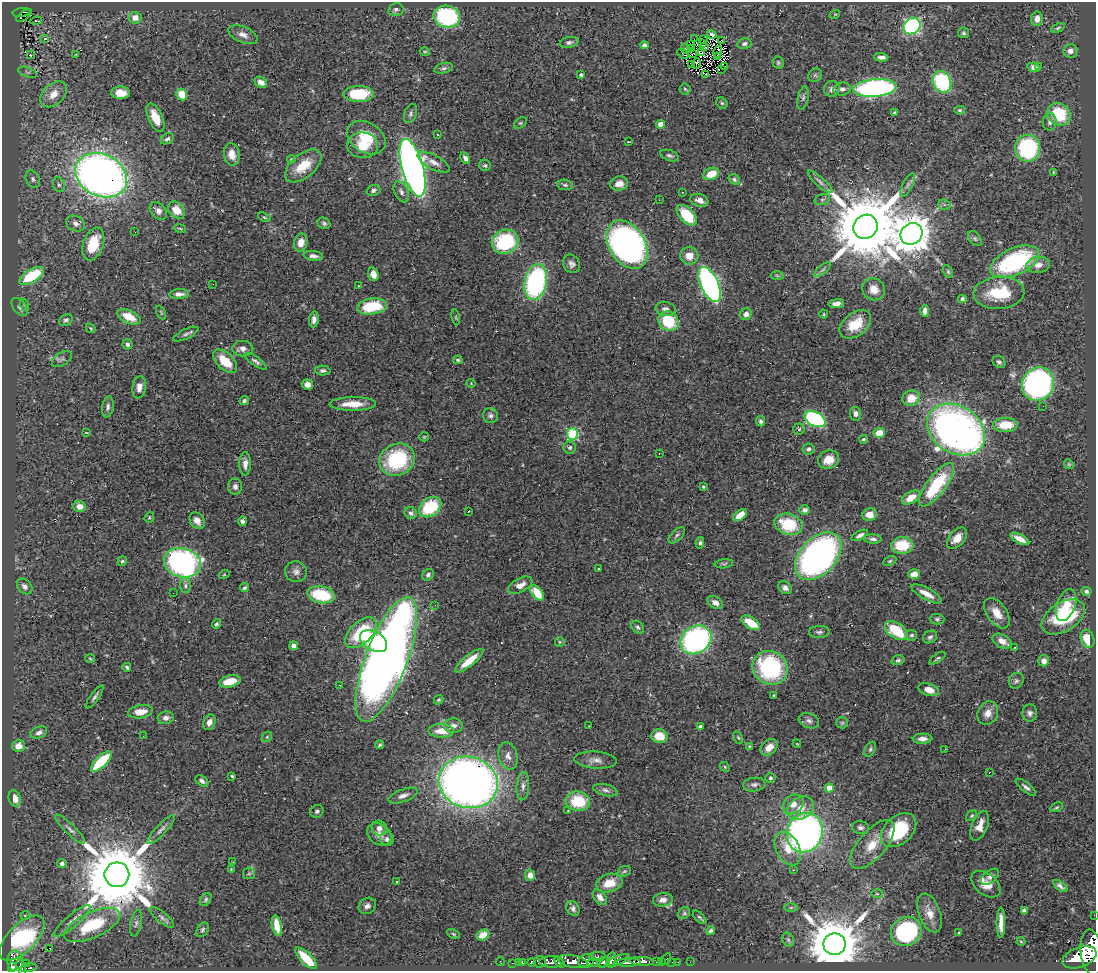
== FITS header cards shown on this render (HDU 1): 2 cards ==
NAXIS1  =                 1094
NAXIS2  =                  969

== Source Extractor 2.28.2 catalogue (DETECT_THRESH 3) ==
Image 1094 x 969 px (HDU 1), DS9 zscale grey, 1 PNG px = 1 image px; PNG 1098 x 973 px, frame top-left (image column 1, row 969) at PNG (2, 2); each listed source drawn as its Kron ellipse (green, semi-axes under 4 px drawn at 4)
Background 0.6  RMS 0.032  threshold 0.0969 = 3 sigma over >= 5 px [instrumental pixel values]
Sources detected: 398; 4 with non-positive FLUX_AUTO (blend fragments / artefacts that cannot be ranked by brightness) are neither listed nor drawn; the other 394 listed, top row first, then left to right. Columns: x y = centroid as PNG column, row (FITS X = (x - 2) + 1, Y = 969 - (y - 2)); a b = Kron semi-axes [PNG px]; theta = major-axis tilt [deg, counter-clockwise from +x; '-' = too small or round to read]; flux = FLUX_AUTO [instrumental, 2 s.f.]
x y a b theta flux
396 9 8 6 12 5.5
22 12 9 4 7 91
835 14 5 3 - 1.9
24 15 9 3 37 46
447 17 13 11 -12 220
135 18 6 6 - 16
1037 19 7 6 - 13
36 21 6 2 12 2.6
912 26 9 7 41 360
1058 28 7 4 25 3
964 33 5 5 - 4.2
712 34 5 3 - 9
243 35 15 8 -23 14
44 39 3 3 - 32
694 39 2 2 - 68
704 40 3 2 - 0.21
722 41 2 2 - 4.1
569 42 9 5 13 6.1
702 43 4 2 - 1.7
744 44 7 5 16 5.5
644 45 4 4 - 5.5
690 45 2 2 - 1.7
704 47 4 2 - 2.7
692 48 3 2 - 0.93
685 49 5 2 - 2.9
425 51 5 3 - 2.2
1070 51 7 6 - 11
718 52 6 2 77 1.4
693 53 4 2 - 0.22
702 53 4 2 - 0.32
76 54 3 2 - 1.7
683 54 6 3 -35 3.3
30 55 2 2 - 1.2
718 57 2 2 - 1.7
881 57 7 4 -3 11
696 63 5 2 - 0.93
778 63 6 5 - 3.8
691 64 3 2 - 2
1039 66 3 2 - 21
725 67 2 2 - 1.3
1034 67 6 4 -9 9.2
444 68 9 5 13 5.7
722 69 3 2 - 1.3
28 72 10 4 -21 6.1
705 74 3 2 - 3.3
581 75 3 3 - 5
815 75 7 6 - 4.9
261 82 7 5 -31 13
942 82 11 9 -67 180
875 88 22 9 5 560
685 89 5 5 - 3.9
832 89 8 8 - 10
842 89 9 6 8 8.9
121 93 9 6 -3 27
53 94 15 10 43 32
182 94 6 5 - 35
359 94 15 8 0 88
803 98 11 5 78 6.1
722 103 6 5 - 3.5
960 110 5 4 - 3.2
894 113 4 3 - 3.5
411 114 10 6 68 6.3
1059 114 12 10 -40 100
155 118 15 7 -66 32
1050 122 9 7 86 8.6
520 123 7 5 35 3.3
661 124 4 4 - 25
438 135 4 3 - 1.5
366 138 21 15 -32 57
167 139 7 5 33 5.4
628 142 3 2 - 1.6
363 145 15 13 -4 52
1028 148 13 12 - 220
232 154 11 7 -81 22
669 156 10 5 -19 5.7
465 158 6 4 -60 8.3
291 159 4 3 - 2.5
434 162 18 7 -28 17
485 165 6 5 - 4
303 166 21 12 39 54
413 168 30 10 -74 1800
1053 172 4 2 - 1.5
711 174 8 5 24 40
101 175 27 21 -26 1700
33 179 9 6 -62 6.8
734 179 6 4 -36 4.5
820 182 16 4 -41 8.4
619 184 9 7 10 17
59 185 7 6 - 5.6
565 185 8 5 -9 5
908 185 13 5 62 7.6
373 190 7 5 19 5.9
401 192 11 6 -65 9.5
682 192 2 2 - 1.6
659 200 3 2 - 2.8
699 200 9 6 -18 14
822 200 8 5 17 5
944 205 6 5 - 5.5
176 210 9 7 -46 36
158 211 10 7 -48 12
687 215 12 7 -46 87
264 217 6 4 -20 3
324 223 6 5 - 4.8
76 224 10 7 -26 9.7
865 227 12 11 - 28000
180 228 6 3 -10 2.4
135 232 2 2 - 2.1
912 234 11 10 - 7000
975 238 8 5 -50 5.2
301 242 9 6 77 22
505 242 14 11 28 170
93 244 17 10 71 86
627 245 26 18 -58 1100
313 256 10 5 -7 8.8
689 256 9 8 - 23
1015 262 26 13 24 280
571 264 9 8 - 9.2
1038 265 12 8 5 18
822 270 10 4 40 5.6
948 272 7 4 -64 3.5
373 274 7 5 -70 24
777 275 6 4 -4 3.3
32 276 14 6 31 130
536 282 18 11 79 410
213 284 2 2 - 1.7
710 284 19 9 -66 780
358 286 3 2 - 2.2
874 289 12 10 -37 25
999 293 25 16 5 97
179 294 10 5 3 11
962 299 4 4 - 7.1
836 304 7 4 8 12
25 305 6 4 -70 3.9
372 306 15 8 8 100
20 307 10 6 -53 7.9
666 309 10 7 -10 11
925 311 6 4 90 13
161 312 7 3 -64 2.4
746 314 6 5 - 10
824 314 4 4 - 2.3
129 317 12 6 -25 40
456 317 8 4 -82 3.3
314 319 8 5 82 9.6
66 320 7 5 31 6.6
668 321 10 9 - 91
855 324 18 11 37 54
91 328 5 3 - 2.7
186 334 14 5 25 6.1
127 344 5 5 - 6.3
243 349 10 7 0 12
62 359 11 6 34 6.8
458 360 5 3 - 3.1
225 361 15 8 -44 52
256 361 13 4 -35 6.9
999 362 7 5 -40 5.5
323 370 7 5 -2 6.5
471 383 4 4 - 2.3
307 384 6 5 - 14
1038 384 17 16 - 700
139 387 11 7 81 14
911 398 9 7 16 35
244 401 5 4 - 4.4
353 404 23 7 0 36
1043 406 2 2 - 3.1
108 407 10 5 80 7.2
855 414 7 5 -81 9.3
490 416 8 7 - 7.3
815 419 11 7 -28 310
760 421 5 4 - 5.1
1005 425 12 7 2 51
799 429 6 5 - 3.6
956 429 31 23 -33 1300
86 433 3 2 - 1.4
879 433 5 5 - 33
573 434 6 5 - 200
424 437 5 4 - 2.3
864 439 4 4 - 3.2
570 448 6 6 - 5.8
808 449 6 5 - 5.1
659 454 2 2 - 2.1
397 460 18 15 27 180
828 460 11 9 19 34
245 464 12 6 88 15
1069 464 5 4 - 2.8
936 485 26 9 53 140
235 487 8 7 - 8.6
703 487 3 3 - 2.3
911 498 10 5 31 30
79 506 6 5 - 15
430 507 12 9 36 120
805 510 5 5 - 7.7
468 511 3 2 - 2.1
411 513 6 5 - 7.2
870 514 7 6 - 23
740 515 8 5 37 32
149 517 6 4 69 2.7
197 521 9 6 -53 15
243 521 5 4 - 6.9
788 524 14 10 -18 95
677 535 10 5 45 5.1
860 535 9 4 28 8.3
957 538 12 7 48 28
873 539 9 4 -3 6.5
1020 539 10 4 -28 19
700 543 6 4 78 4.6
902 545 11 8 3 76
818 556 28 18 47 860
122 561 5 4 - 3.9
890 561 7 4 27 3.7
182 563 19 14 -16 550
724 564 9 4 7 3.9
598 568 3 2 - 2.3
296 572 11 10 - 12
914 574 6 5 - 21
224 575 5 3 - 1.9
428 575 6 5 - 5.6
520 585 13 7 27 18
25 586 9 6 -48 9
185 586 7 5 -89 6.1
244 588 4 3 - 3.9
785 588 7 5 -41 10
1086 591 5 4 - 5.3
173 593 2 2 - 2.5
537 593 9 5 -51 47
926 594 17 6 -29 24
321 595 14 8 -12 110
715 603 8 6 -31 12
435 605 3 2 - 2.6
1066 605 17 9 70 33
997 613 17 10 -55 29
1063 617 24 14 32 160
937 619 7 5 -1 5.2
751 623 10 5 -33 51
216 624 5 4 - 4.5
638 627 7 5 -46 5.9
896 631 13 7 -33 78
819 632 10 6 3 6.4
361 633 19 11 43 120
912 635 5 5 - 3.9
930 637 7 6 - 6.1
1087 639 9 6 -70 47
696 640 16 13 32 520
374 641 14 9 -29 150
1002 641 10 6 -29 22
560 642 5 4 - 2.5
294 646 4 4 - 13
1015 648 3 3 - 2
90 658 5 3 - 2.2
937 658 9 4 34 3.9
386 659 66 21 69 2600
898 660 6 4 16 4.4
469 661 17 5 39 37
1044 661 5 5 - 13
127 667 4 3 - 3.9
770 668 18 16 -34 230
230 681 11 6 14 44
1016 681 8 7 - 6.2
340 685 3 2 - 4.5
929 690 10 6 -17 23
773 696 3 3 - 3.9
95 697 14 4 54 6.2
439 700 5 3 - 2.9
140 712 13 6 9 28
988 713 12 10 63 19
1030 713 8 7 - 7.7
166 718 8 6 8 9.5
809 721 10 7 -20 9.3
209 722 8 6 65 14
842 723 6 5 - 4.2
453 726 9 7 2 9.1
589 726 2 2 - 2.2
700 727 4 3 - 11
441 731 13 6 -1 25
39 732 8 5 22 8.1
143 736 2 2 - 1.7
659 736 8 7 - 37
267 737 6 4 46 2.8
738 737 6 3 -63 2.4
923 739 10 5 1 12
797 744 4 3 - 1.7
380 745 4 4 - 3.5
18 746 6 6 - 17
750 746 3 2 - 1.7
769 747 9 7 44 21
870 749 8 5 60 4.3
945 749 3 2 - 2.5
508 756 14 9 -74 17
596 760 21 8 -4 17
101 761 13 5 45 120
725 767 5 4 - 3.2
989 772 3 3 - 17
232 776 3 3 - 2.3
770 778 5 5 - 3.9
202 781 7 5 -36 7.2
468 782 30 25 -15 2200
754 784 11 6 7 8.2
523 786 14 6 86 11
1026 787 12 4 -38 7.5
829 788 4 4 - 34
605 790 12 5 -14 9.1
403 796 15 6 20 12
15 798 8 6 -73 20
578 801 12 10 -5 91
793 804 11 9 39 18
1057 807 7 3 26 3
801 808 14 10 33 27
317 811 7 6 - 6.8
568 811 3 2 - 1.3
972 816 6 4 40 3.6
980 826 15 8 69 23
860 827 8 6 -10 7
379 828 7 7 - 11
70 829 20 5 -44 10
161 830 19 5 47 11
898 830 20 14 42 140
805 833 20 17 69 1100
379 834 13 10 -38 15
387 839 7 6 - 6.6
872 844 30 13 49 53
788 849 18 11 -62 38
233 862 3 3 - 2.4
62 864 5 4 - 8.7
231 869 4 3 - 2
793 870 3 2 - 3.7
624 871 7 5 21 3.6
249 873 6 5 - 4.2
117 875 12 12 - 28000
530 875 5 5 - 14
990 877 10 6 38 8.7
396 881 3 3 - 6.7
609 883 13 9 17 35
986 884 17 10 -39 28
1060 886 8 4 -37 6.2
877 894 6 4 -1 2.8
600 897 9 5 -50 12
206 899 7 5 53 4
663 900 10 6 6 13
367 906 9 7 34 9.1
791 907 6 4 1 3.1
573 909 8 6 -58 7
1024 911 4 3 - 5
684 913 6 5 - 3.6
930 913 20 10 -69 25
25 915 4 4 - 3
1094 915 2 2 - 6.2
162 917 15 5 -39 7.2
700 917 8 3 -45 3.2
72 921 23 6 40 17
136 923 13 5 78 7.6
1001 923 15 4 90 19
92 925 30 13 25 120
277 926 10 4 -78 32
202 930 8 5 58 4.4
711 931 4 4 - 4.6
906 931 16 14 35 260
959 933 3 2 - 1.9
453 934 7 4 -28 3
483 935 7 5 28 28
22 938 28 14 45 330
788 940 7 5 -68 4.6
1021 942 4 3 - 1.9
835 944 11 10 - 17000
50 948 3 3 - 39
1092 952 23 11 -83 4000
597 957 8 4 1 170
1079 957 18 10 19 3700
306 958 14 5 -45 50
666 959 6 3 63 58
611 960 8 3 79 310
617 960 13 4 23 420
15 961 10 8 -84 520
573 961 15 6 -10 1400
586 961 8 6 25 660
642 961 12 4 -3 980
656 961 3 2 - 24
500 962 4 2 - 20
522 962 4 3 - 41
531 962 4 3 - 200
540 962 6 5 - 220
551 962 12 5 -1 790
560 962 6 4 -52 340
603 962 6 5 - 370
628 962 12 3 2 870
661 962 3 2 - 19
672 962 2 2 - 1.9
678 962 2 2 - 6.4
690 962 2 2 - 7.4
512 963 2 2 - 8.7
518 963 2 2 - 5.6
594 963 7 3 0 350
26 964 3 2 - 6.7
12 967 5 4 - 320
21 967 8 3 -73 160
28 968 8 3 8 73
At the frame edge (FLAGS 8, measured only in part): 3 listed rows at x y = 1094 915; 1092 952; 21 967
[4 non-positive-flux detections neither listed nor drawn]